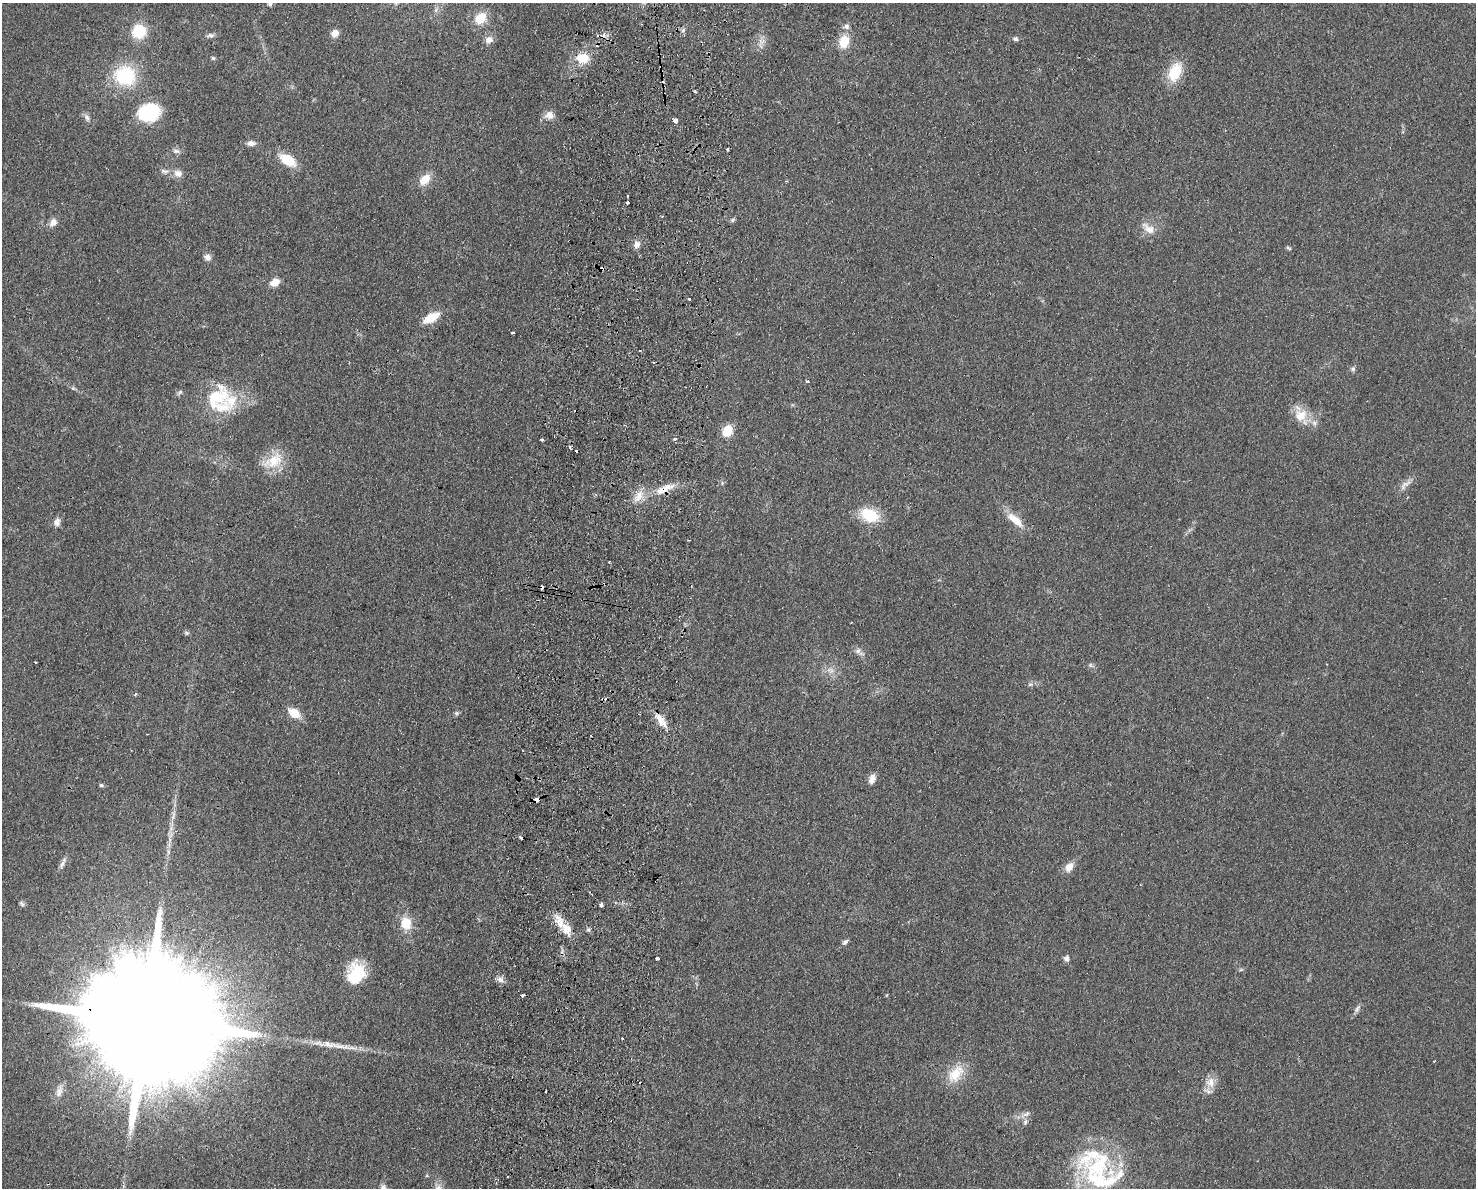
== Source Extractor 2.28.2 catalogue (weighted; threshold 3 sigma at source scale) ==
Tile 8 of 3 x 4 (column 2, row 3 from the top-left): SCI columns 1759-3232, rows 1197-2382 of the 4877 x 4765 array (HDU 1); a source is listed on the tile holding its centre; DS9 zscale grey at full resolution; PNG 1478 x 1190 px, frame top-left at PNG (2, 3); no overlay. Shown black and unused: <1% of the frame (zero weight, under 2 of 3 exposures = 3% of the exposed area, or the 3 px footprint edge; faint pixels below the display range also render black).
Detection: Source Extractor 2.28.2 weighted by HDU 2 'WHT'; one run over the whole footprint, this tile lists its part. Background 0.0934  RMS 0.0095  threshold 0.0426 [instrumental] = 3 sigma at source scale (4.5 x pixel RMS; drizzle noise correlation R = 1.50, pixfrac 1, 0.05/0.05 arcsec/px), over >= 5 px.
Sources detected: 115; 1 too faint to see at this stretch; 10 cosmic-ray / hot-pixel residue — not listed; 5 inside a brighter listed object's ellipse — not listed separately; the other 99 listed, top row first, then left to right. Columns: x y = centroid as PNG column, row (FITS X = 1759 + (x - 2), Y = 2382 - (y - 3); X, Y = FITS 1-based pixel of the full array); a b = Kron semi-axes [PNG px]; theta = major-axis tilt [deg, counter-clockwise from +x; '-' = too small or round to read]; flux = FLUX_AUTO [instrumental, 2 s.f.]
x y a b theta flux
270 4 6 6 - 2
436 10 8 4 54 2.1
480 18 13 10 48 19
641 24 3 2 - 0.68
846 26 8 7 - 3.3
683 30 6 5 - 2
139 31 15 14 - 29
335 33 9 8 - 6.6
210 35 11 6 3 2.9
1015 39 7 6 - 2.2
489 40 10 8 24 6
761 41 11 8 -14 5.4
844 42 15 11 77 19
213 58 5 5 - 1.4
583 58 14 12 -2 19
1175 72 18 11 66 33
125 76 24 22 -13 56
695 92 3 3 - 1.4
149 112 20 16 11 62
549 115 11 10 - 7.5
87 118 11 6 -65 3.3
675 121 4 4 - 11
251 143 10 7 1 4.7
728 149 3 3 - 2.8
176 151 11 6 -1 3.4
287 160 18 10 -35 25
164 171 14 5 -8 3.7
178 173 11 9 -14 6.7
425 179 13 9 44 14
786 181 4 3 - 0.85
627 196 3 2 - 1.3
627 203 3 3 - 1.8
732 220 7 5 3 1.8
53 222 12 9 47 5.7
1149 229 21 10 -41 9.5
637 244 10 8 75 4.7
1288 248 8 3 -28 1.3
207 257 8 8 - 4.5
275 282 10 7 26 9.9
689 299 3 3 - 2.5
431 317 16 8 29 22
513 333 3 3 - 3
1353 369 6 6 - 1.9
808 381 3 3 - 2.7
73 388 6 4 -18 1.4
179 392 9 5 48 2
218 399 37 31 -77 54
1301 416 23 16 -62 19
727 431 13 10 61 16
675 439 4 3 - 1.7
542 440 4 2 - 2
570 447 4 3 - 1.3
273 461 31 17 29 24
722 483 5 4 - 1.4
1405 485 21 7 37 6.3
664 489 29 9 28 16
639 495 13 11 58 10
870 515 17 12 -24 37
1015 520 26 10 -39 15
57 522 11 8 80 4.8
542 587 4 3 - 4.7
186 633 7 5 -20 1.7
858 651 8 7 - 3.5
35 662 3 2 - 1.1
1090 665 6 5 - 1.7
1030 684 6 4 1 1.6
135 694 5 3 - 0.94
294 713 13 9 -34 15
456 713 6 6 - 1.7
661 720 24 8 -53 11
872 779 13 8 71 5.6
101 785 6 5 - 1.5
537 800 5 4 - 16
173 815 18 4 76 5.5
521 838 3 3 - 4.5
63 862 18 5 65 3.8
1069 867 12 8 53 8.7
22 904 8 5 -49 2
601 905 4 3 - 9
406 923 13 10 -78 20
566 929 20 11 -63 13
588 930 6 5 - 1.9
845 942 10 5 41 2.4
657 958 4 3 - 6.7
1066 958 7 6 - 3.1
356 974 25 20 78 37
500 980 9 7 -32 4.2
1357 1009 11 5 58 3.1
144 1020 73 24 -11 87000
329 1044 21 9 -10 11
956 1074 27 16 50 22
1210 1082 15 13 -89 9.5
59 1091 19 9 73 7.5
546 1092 3 3 - 2.3
1026 1114 14 6 27 4.5
1025 1122 8 5 81 2.5
507 1176 3 2 - 1
1101 1181 72 35 -6 96
384 1188 10 7 -64 4
Overlapping masked pixels (flux is a lower limit): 4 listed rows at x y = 664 489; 542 587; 537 800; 144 1020
Isophote crosses this tile's border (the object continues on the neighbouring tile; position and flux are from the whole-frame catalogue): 4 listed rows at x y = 270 4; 144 1020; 1101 1181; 384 1188